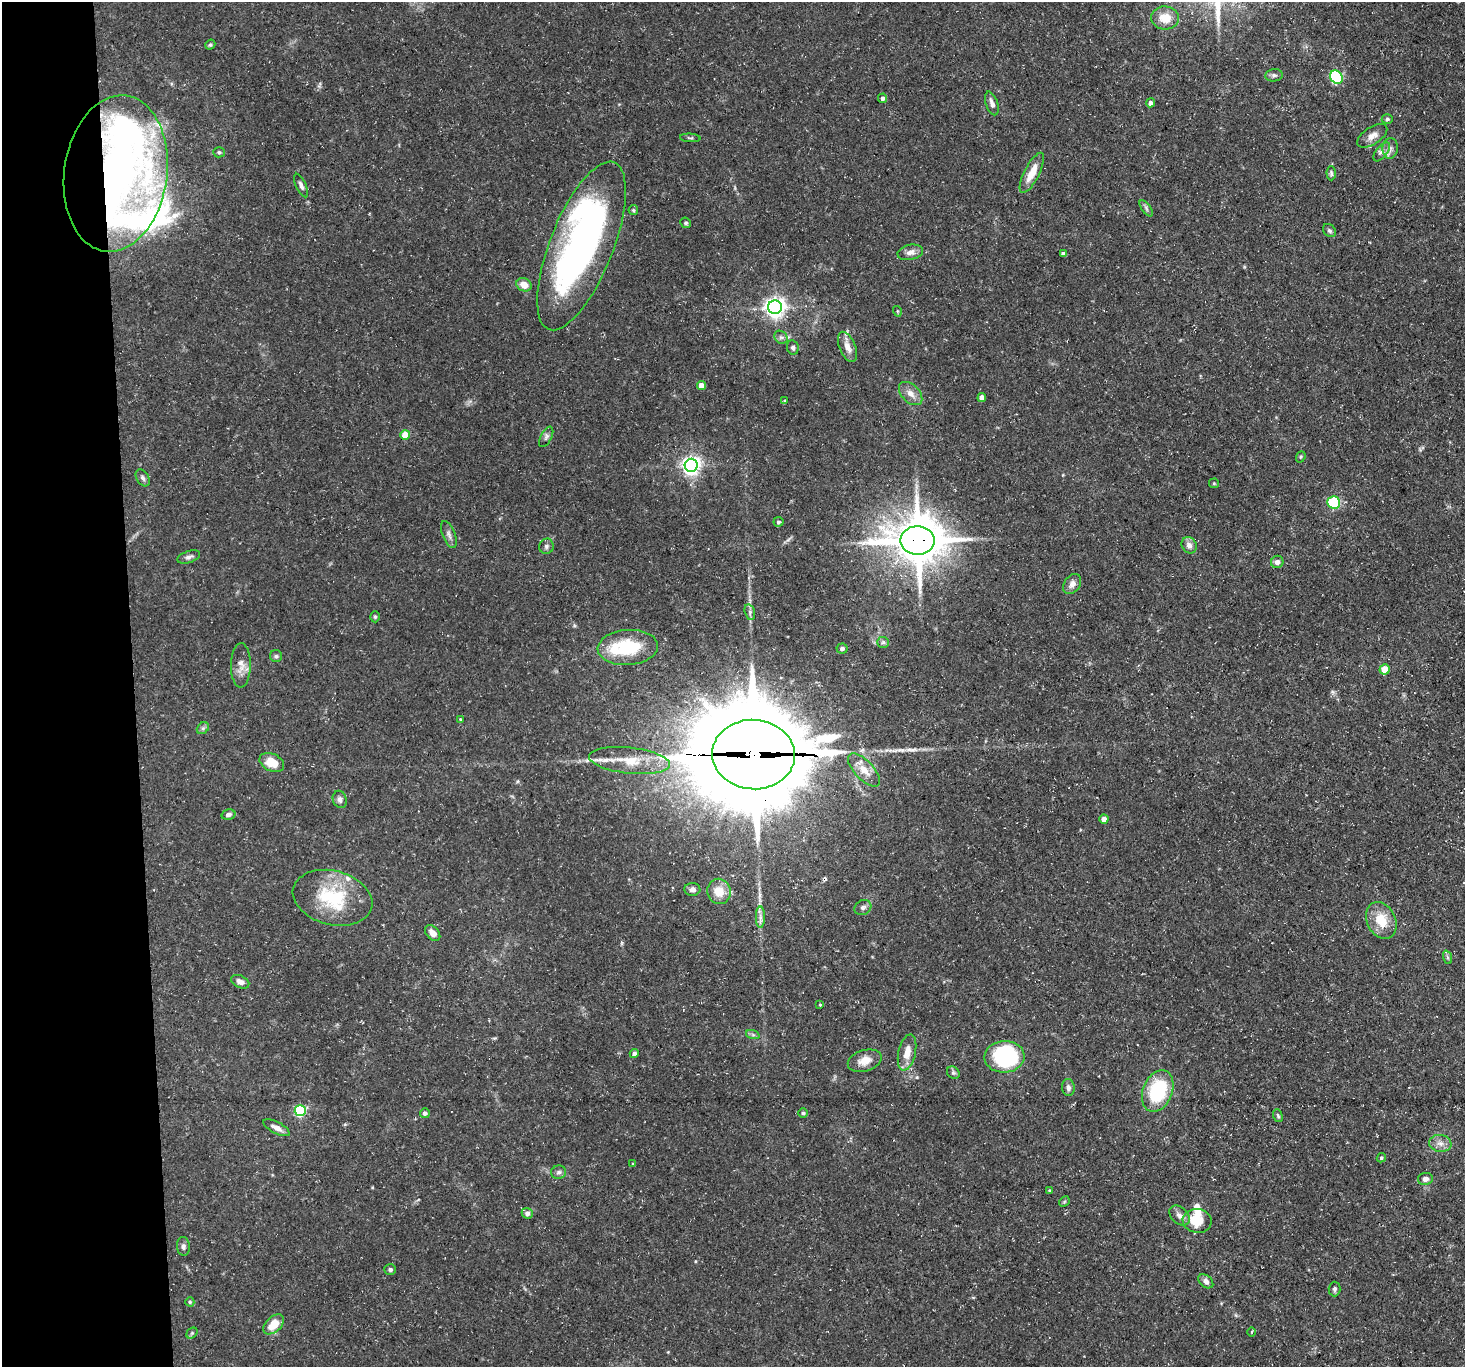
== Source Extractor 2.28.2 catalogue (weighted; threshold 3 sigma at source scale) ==
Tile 4 of 3 x 3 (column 1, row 2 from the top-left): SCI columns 1-1463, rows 1488-2852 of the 4390 x 4363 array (HDU 1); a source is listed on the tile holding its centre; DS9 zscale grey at full resolution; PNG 1467 x 1369 px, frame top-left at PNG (2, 2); each listed source drawn as its Kron ellipse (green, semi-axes under 4 px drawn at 4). Shown black and unused: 9% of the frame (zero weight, under 3 of 5 exposures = <1% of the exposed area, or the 3 px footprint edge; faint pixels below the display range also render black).
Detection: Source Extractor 2.28.2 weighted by HDU 2 'WHT'; one run over the whole footprint, this tile lists its part. Background 0.133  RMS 0.0051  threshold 0.0228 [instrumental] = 3 sigma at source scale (4.5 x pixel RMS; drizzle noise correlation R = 1.50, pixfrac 1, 0.05/0.05 arcsec/px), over >= 5 px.
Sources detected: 119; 2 inside a brighter object's white glare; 1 cosmic-ray / hot-pixel residue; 3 long thin detections or spike segments (spike, bleed or trail) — neither listed nor drawn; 6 inside a brighter listed object's ellipse — not listed separately; the other 107 listed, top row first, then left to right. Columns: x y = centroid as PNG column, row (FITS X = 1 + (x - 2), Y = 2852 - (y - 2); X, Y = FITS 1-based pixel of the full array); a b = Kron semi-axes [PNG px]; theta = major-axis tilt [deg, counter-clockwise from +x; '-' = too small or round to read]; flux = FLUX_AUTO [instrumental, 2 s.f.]
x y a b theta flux
1165 18 14 11 -5 9.3
210 45 5 4 - 0.82
1274 75 9 6 7 1.5
1336 77 7 6 - 46
883 98 4 4 - 1.8
992 103 12 6 -71 2.7
1150 103 4 4 - 1.8
1387 119 5 5 - 0.9
1372 136 17 8 33 3.9
690 138 10 4 -4 0.85
1390 148 10 7 85 2.6
219 152 6 5 - 0.92
1382 152 11 5 51 2.2
116 173 78 51 82 320
1032 173 22 7 63 8.2
1331 173 7 4 -88 0.91
301 186 12 5 -66 1.9
1146 208 9 4 -56 1.2
633 210 5 5 - 0.7
686 223 5 5 - 0.97
1329 231 7 5 -43 1.1
581 246 90 31 68 230
910 252 13 7 12 3.1
1063 253 4 3 - 1.6
524 285 8 6 -28 5.4
775 307 7 7 - 300
897 311 5 3 - 0.51
781 337 7 6 - 1.4
793 347 7 6 - 1.4
848 347 16 8 -67 4.4
701 386 4 4 - 6.1
911 393 14 9 -45 3.9
982 397 4 4 - 3.3
785 401 4 4 - 0.64
405 435 5 5 - 10
546 437 11 5 63 1.6
1301 457 6 4 69 0.7
691 465 6 6 - 230
143 478 9 6 -58 1.4
1214 483 5 4 - 0.62
1334 502 6 6 - 26
778 522 5 5 - 1.1
449 535 14 6 -69 2
918 540 17 14 0 2100
1189 545 8 7 - 2.8
546 546 8 7 - 1.4
189 557 12 6 18 1.7
1277 562 6 6 - 1.9
1072 584 11 8 56 3
750 612 8 5 -76 1.4
375 617 5 4 - 0.72
883 642 6 5 - 1.1
628 647 30 17 4 28
842 649 5 5 - 1.2
276 656 6 6 - 1
241 665 22 10 89 5
1384 669 5 5 - 12
460 719 3 3 - 0.44
203 728 7 5 44 1.1
753 754 41 34 -4 12000
630 761 40 13 -6 14
272 762 13 8 -25 8.8
864 770 21 9 -47 7
340 799 9 7 -71 1.8
228 815 7 5 13 1.6
1104 819 4 4 - 3.1
692 889 8 6 2 1.9
719 891 13 11 -78 8.2
332 898 40 27 -14 34
863 907 9 7 28 1.7
760 917 11 4 90 1.9
1381 920 19 14 -64 12
433 933 9 6 -49 3.1
1447 957 7 4 -71 0.94
240 982 9 6 -26 2.7
820 1005 3 2 - 0.41
753 1035 7 4 -19 0.95
907 1052 18 8 77 6.4
634 1053 4 4 - 1.8
1004 1057 20 16 3 64
865 1061 17 10 17 5.8
953 1073 7 5 -43 1
1068 1087 8 6 -85 2
1158 1091 21 14 68 35
300 1111 5 5 - 59
425 1113 5 5 - 1.7
803 1113 5 5 - 0.82
1278 1116 6 4 -71 0.83
276 1128 14 5 -28 3.3
1440 1143 11 8 -9 3.2
1381 1158 5 4 - 0.86
633 1164 4 3 - 0.47
559 1172 7 6 - 1.5
1425 1179 7 6 - 2.3
1050 1190 3 3 - 0.59
1064 1202 6 4 46 0.68
527 1213 5 5 - 2.1
1180 1216 12 8 -44 3.1
1197 1221 14 12 -8 12
183 1246 9 6 -84 1.7
390 1270 6 5 - 1
1206 1281 8 6 -40 2.1
1335 1289 7 6 - 1.1
190 1302 4 4 - 0.71
274 1324 12 7 43 8.7
1252 1332 5 3 - 0.5
192 1333 6 5 - 0.89
Overlapping masked pixels (flux is a lower limit): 3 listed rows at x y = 116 173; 918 540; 753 754